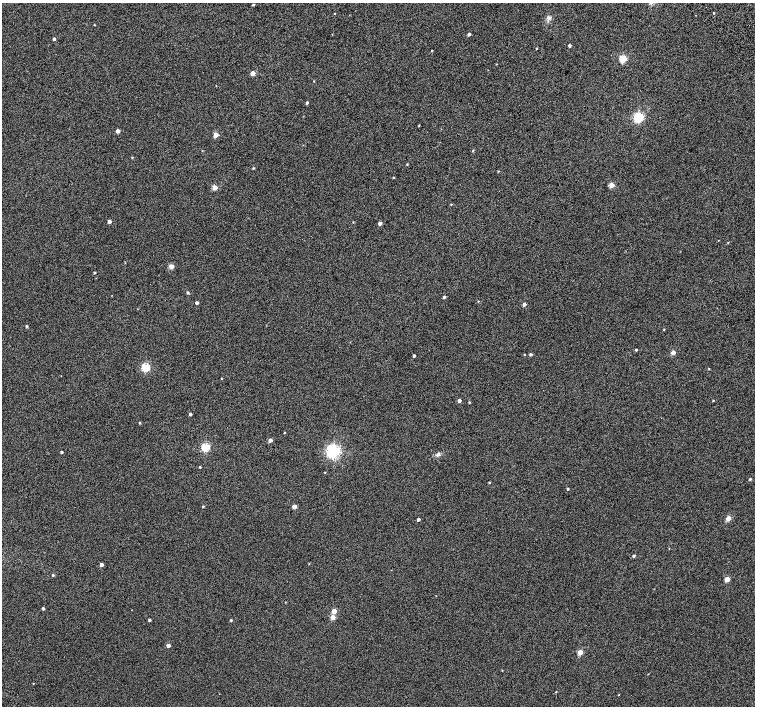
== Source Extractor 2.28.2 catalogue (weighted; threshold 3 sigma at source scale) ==
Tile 10 of 4 x 4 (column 2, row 3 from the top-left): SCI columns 1557-3062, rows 1672-3079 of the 6118 x 6093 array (HDU 1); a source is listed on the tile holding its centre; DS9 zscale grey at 2 x 2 block average (1 PNG px = mean of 2 x 2 image px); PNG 757 x 708 px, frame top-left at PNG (2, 3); no overlay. Shown black and unused: <1% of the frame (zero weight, under 2 of 3 exposures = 3% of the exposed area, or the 3 px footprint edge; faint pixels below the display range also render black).
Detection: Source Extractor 2.28.2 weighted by HDU 2 'WHT'; one run over the whole footprint, this tile lists its part. Background 0.0524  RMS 0.052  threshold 0.234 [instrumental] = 3 sigma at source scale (4.5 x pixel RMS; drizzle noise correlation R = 1.50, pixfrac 1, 0.0396/0.0396 arcsec/px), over >= 5 px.
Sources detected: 87; all 87 listed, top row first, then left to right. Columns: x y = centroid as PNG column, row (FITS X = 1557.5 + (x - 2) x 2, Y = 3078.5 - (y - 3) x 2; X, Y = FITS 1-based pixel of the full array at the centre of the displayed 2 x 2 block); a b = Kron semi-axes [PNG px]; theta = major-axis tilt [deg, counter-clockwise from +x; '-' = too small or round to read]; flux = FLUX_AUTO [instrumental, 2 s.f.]
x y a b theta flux
253 5 3 2 - 12
714 13 2 2 - 7.5
334 14 2 2 - 5.3
549 18 5 4 - 30
94 25 2 2 - 6.1
469 34 3 2 - 28
54 39 2 2 - 26
569 46 2 2 - 25
537 48 3 2 - 8.2
432 51 2 2 - 7
623 59 3 3 - 460
496 64 2 2 - 4.6
253 73 3 3 - 100
314 81 3 2 - 6.9
307 102 3 2 - 16
638 117 3 3 - 1200
419 126 3 2 - 6.8
118 131 2 2 - 64
216 135 3 3 - 140
202 151 2 2 - 5
473 151 3 2 - 9.4
132 158 2 2 - 8.6
407 164 3 2 - 8.7
253 168 3 2 - 11
498 171 2 2 - 6.3
393 177 2 2 - 6.5
611 185 3 3 - 180
215 188 3 3 - 170
451 204 2 2 - 6.2
109 222 3 2 - 52
353 222 2 2 - 6.5
380 223 3 2 - 46
728 242 3 2 - 5.2
125 263 3 2 - 5.2
171 266 3 3 - 140
94 273 2 2 - 13
188 293 3 3 - 17
444 297 3 2 - 18
478 301 2 2 - 5.9
197 303 2 2 - 33
524 304 3 3 - 46
26 326 2 2 - 18
664 330 2 2 - 5.9
636 350 3 2 - 13
673 353 3 3 - 100
524 354 2 2 - 6.7
530 354 3 3 - 22
414 356 2 2 - 18
145 367 3 3 - 640
709 369 2 2 - 6.4
221 378 2 2 - 7
459 400 3 2 - 43
713 401 3 2 - 7
469 402 2 2 - 9.6
190 414 3 2 - 20
140 423 3 2 - 9.2
284 433 2 2 - 6.5
270 440 3 3 - 56
205 447 3 3 - 650
333 451 4 4 - 2900
61 452 2 2 - 17
438 454 6 4 24 29
200 467 2 2 - 13
325 472 2 2 - 7.7
750 479 3 2 - 15
489 483 3 2 - 7.5
568 489 3 2 - 11
203 506 2 2 - 10
294 506 3 3 - 120
728 518 3 3 - 180
418 519 2 2 - 30
633 556 3 2 - 20
309 564 2 2 - 5.5
101 565 3 2 - 52
53 575 3 2 - 14
727 579 3 3 - 170
285 602 2 2 - 5
43 608 3 2 - 19
334 611 3 3 - 130
333 617 3 3 - 130
149 620 3 2 - 17
231 620 2 2 - 15
168 645 3 3 - 55
580 652 3 3 - 190
33 683 2 2 - 4.3
556 692 2 2 - 6.3
618 695 2 2 - 4